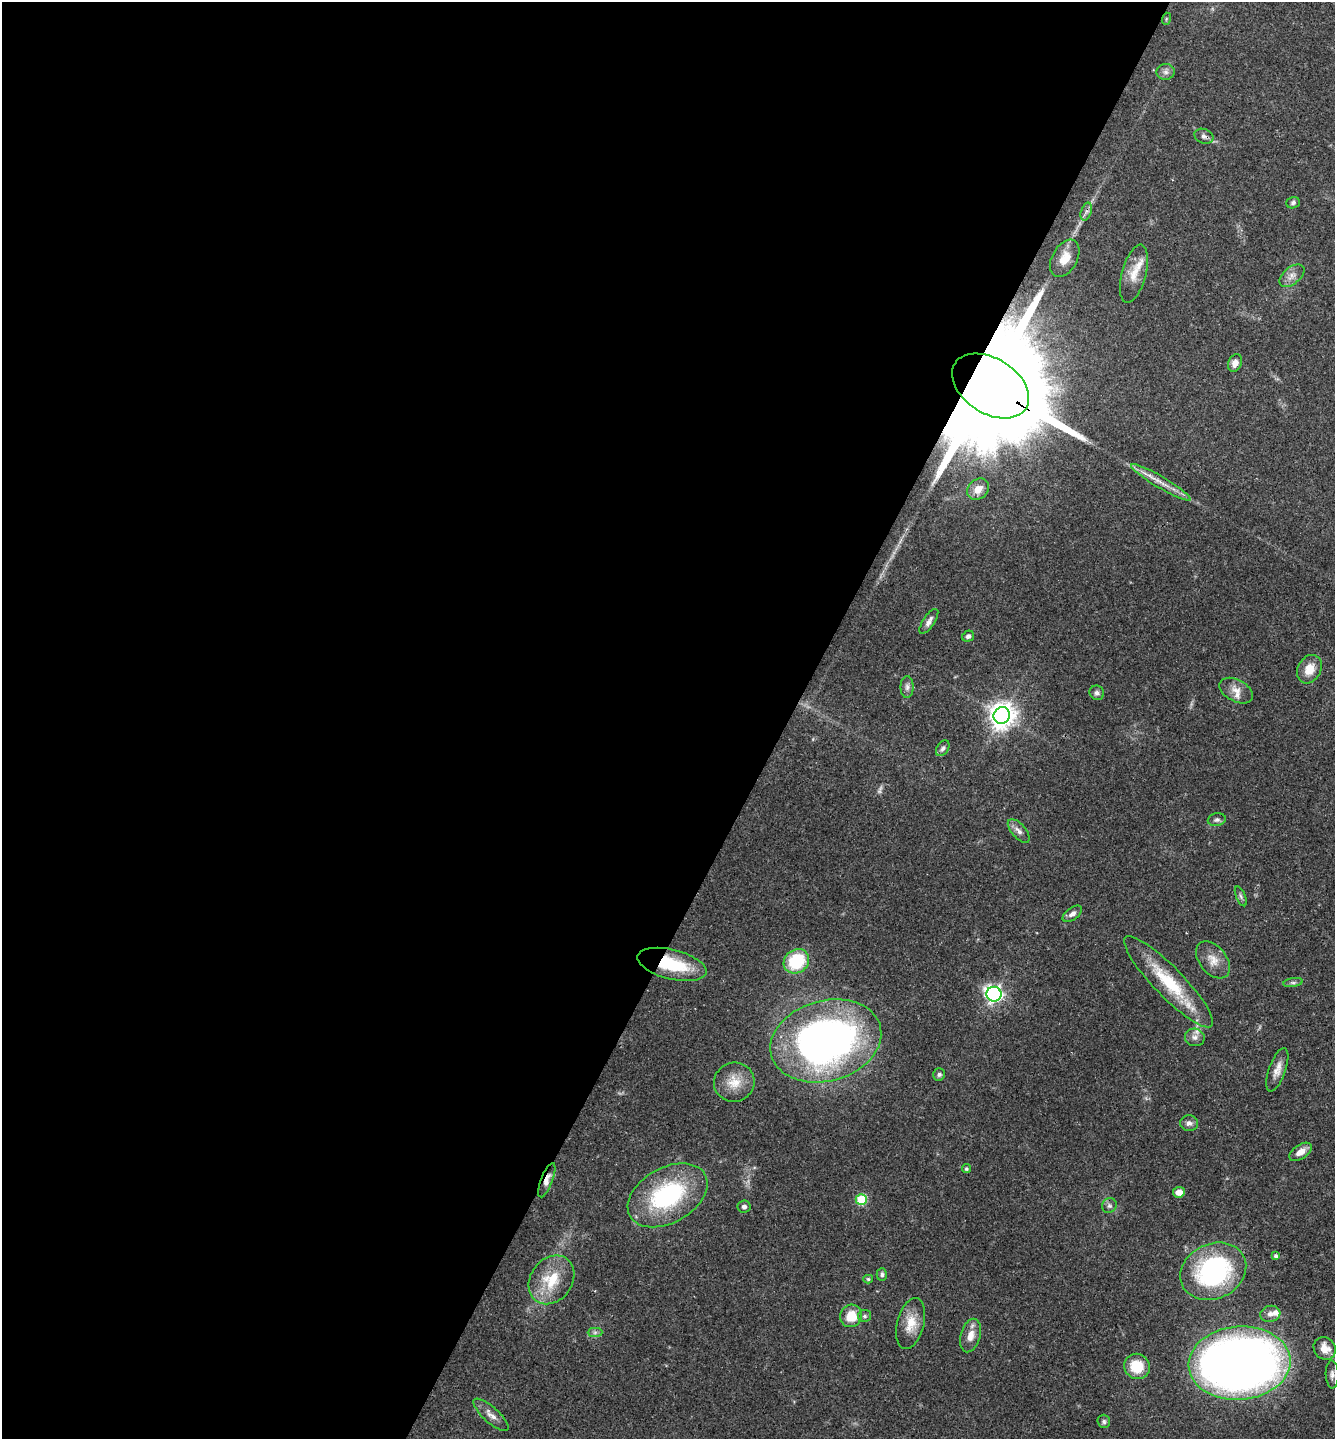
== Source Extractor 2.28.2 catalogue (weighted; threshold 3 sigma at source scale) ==
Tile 5 of 4 x 4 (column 1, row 2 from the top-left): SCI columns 154-1486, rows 2881-4317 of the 5772 x 5764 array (HDU 1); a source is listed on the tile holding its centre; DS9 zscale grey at full resolution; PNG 1337 x 1441 px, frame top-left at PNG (2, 2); each listed source drawn as its Kron ellipse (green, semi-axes under 4 px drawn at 4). Shown black and unused: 59% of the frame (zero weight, under 3 of 4 exposures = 1% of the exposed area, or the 3 px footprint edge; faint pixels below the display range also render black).
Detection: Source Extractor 2.28.2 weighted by HDU 2 'WHT'; one run over the whole footprint, this tile lists its part. Background 0.0626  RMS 0.0045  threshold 0.0201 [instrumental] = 3 sigma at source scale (4.5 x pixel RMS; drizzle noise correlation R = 1.50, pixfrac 1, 0.05/0.05 arcsec/px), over >= 5 px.
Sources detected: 64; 1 too faint to see at this stretch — neither listed nor drawn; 2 inside a brighter listed object's ellipse — not listed separately; the other 61 listed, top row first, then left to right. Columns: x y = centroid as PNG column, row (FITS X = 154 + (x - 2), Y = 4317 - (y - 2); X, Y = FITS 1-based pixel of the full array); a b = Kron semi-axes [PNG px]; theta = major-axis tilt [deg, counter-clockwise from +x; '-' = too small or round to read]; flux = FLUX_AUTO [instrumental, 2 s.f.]
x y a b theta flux
1166 19 6 4 72 0.51
1166 72 9 8 - 1.9
1204 136 10 7 -22 1.7
1293 203 7 5 20 1
1086 212 9 5 72 1.6
1065 258 20 12 61 7.4
1134 274 30 12 75 7.2
1292 276 14 8 39 3.1
1235 363 9 6 66 3
991 386 42 27 -33 26000
1161 482 34 5 -30 5.5
978 489 12 9 41 5.3
929 621 14 5 56 2.4
968 636 6 5 - 1.3
1309 669 15 11 60 6.7
907 687 11 6 90 1.8
1236 691 18 11 -28 4.6
1097 693 7 7 - 1.4
1002 715 8 8 - 490
943 748 9 5 56 1.3
1217 820 9 6 11 1.3
1019 831 14 7 -49 2.5
1241 896 10 4 -67 1.1
1072 914 11 6 36 2
1213 960 21 13 -50 6.2
796 961 13 11 37 24
672 964 35 14 -14 22
1169 982 62 15 -46 25
1293 983 10 4 10 1.1
994 994 7 7 - 150
1195 1037 10 8 -14 2.3
826 1041 56 40 16 210
1277 1070 23 8 71 4.1
939 1074 6 6 - 1.1
734 1082 20 19 - 8.7
1189 1123 9 7 -5 1.9
1300 1152 12 7 34 4.3
966 1169 5 4 - 0.79
547 1180 18 6 69 3.4
1179 1192 6 5 - 3.8
667 1195 43 27 29 55
861 1200 5 5 - 24
1109 1206 8 7 - 1.3
744 1207 6 6 - 1.6
1276 1256 4 4 - 1.2
1213 1271 34 27 25 66
882 1274 6 5 - 1.1
868 1279 5 4 - 0.73
551 1280 26 21 53 17
1270 1314 10 8 15 2.5
851 1316 11 11 - 9.4
865 1316 6 6 - 1.1
911 1323 26 13 76 8.4
595 1332 7 4 1 1
970 1336 17 9 74 4.9
1325 1348 12 10 -51 4.9
1239 1363 51 36 4 410
1137 1366 13 12 - 12
1332 1374 14 6 -89 1.9
491 1415 22 8 -42 3.8
1104 1421 7 6 - 1.1
Overlapping masked pixels (flux is a lower limit): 4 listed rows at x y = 1204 136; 991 386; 672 964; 547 1180
Isophote crosses this tile's border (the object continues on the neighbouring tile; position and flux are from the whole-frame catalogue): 1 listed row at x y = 1239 1363